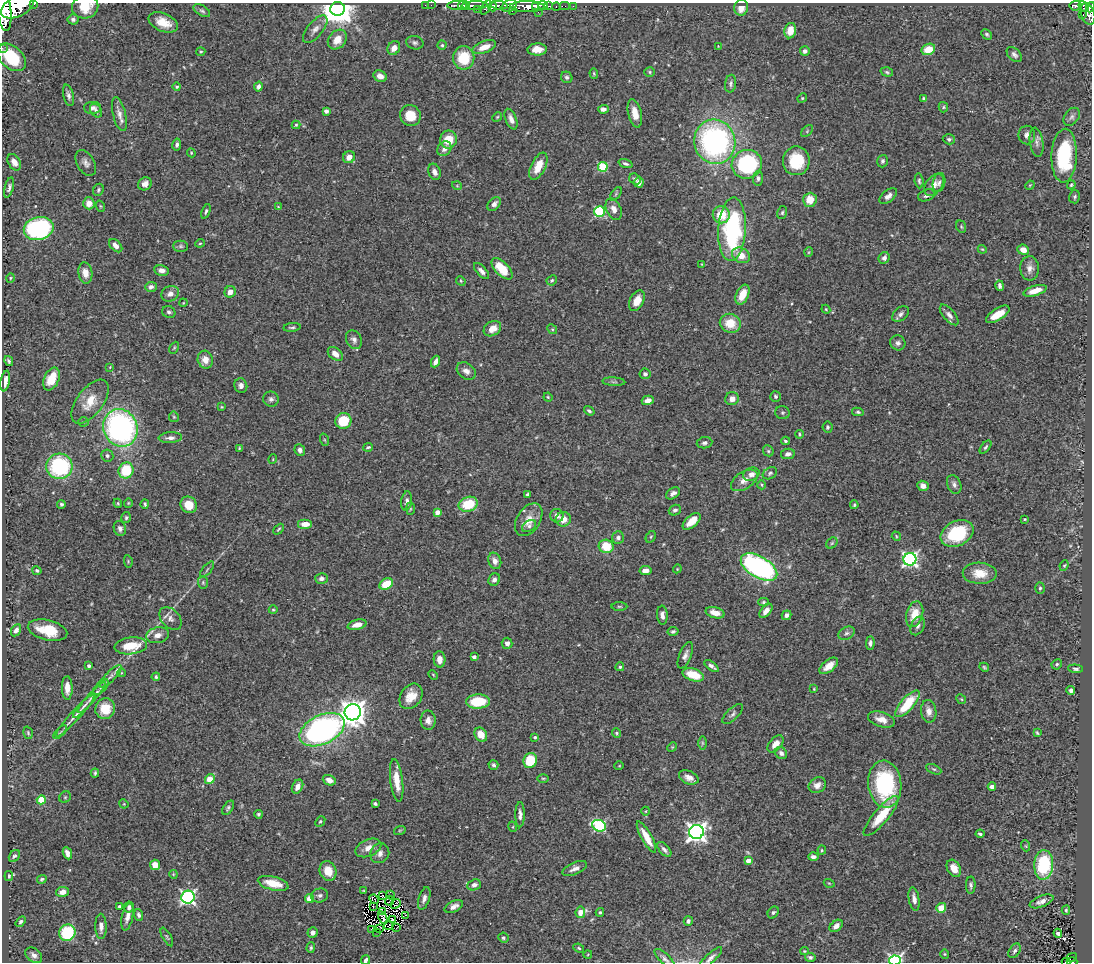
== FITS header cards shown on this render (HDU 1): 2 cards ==
NAXIS1  =                 1090
NAXIS2  =                  960

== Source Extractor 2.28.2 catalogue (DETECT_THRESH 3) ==
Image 1090 x 960 px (HDU 1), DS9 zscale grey, 1 PNG px = 1 image px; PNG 1094 x 964 px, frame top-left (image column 1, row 960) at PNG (2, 3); each listed source drawn as its Kron ellipse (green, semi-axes under 4 px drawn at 4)
Background 0.707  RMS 0.026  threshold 0.0773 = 3 sigma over >= 5 px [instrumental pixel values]
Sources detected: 423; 3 with non-positive FLUX_AUTO (blend fragments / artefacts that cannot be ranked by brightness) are neither listed nor drawn; the other 420 listed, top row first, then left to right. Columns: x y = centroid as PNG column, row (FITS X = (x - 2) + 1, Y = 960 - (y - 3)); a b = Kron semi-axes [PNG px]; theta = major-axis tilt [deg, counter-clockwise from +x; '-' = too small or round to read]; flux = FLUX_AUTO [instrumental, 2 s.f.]
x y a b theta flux
34 4 3 2 - 100
425 5 2 2 - 10
431 5 2 2 - 15
457 5 10 3 0 620
464 5 6 3 -6 620
474 5 13 3 3 860
499 5 8 4 -5 350
17 6 18 10 26 4900
509 6 8 5 29 450
527 6 17 5 0 2400
536 6 4 2 - 300
543 6 5 3 - 470
548 6 3 2 - 220
556 6 4 3 - 130
565 6 5 2 - 63
573 6 2 2 - 11
1075 6 6 4 5 220
85 7 13 11 12 37
486 7 8 4 61 170
493 7 5 4 - 360
1084 7 6 4 -50 200
1090 7 5 3 - 270
741 8 8 7 - 18
337 9 7 7 - 3700
477 9 3 2 - 63
4 10 21 7 -84 3900
202 11 9 5 -31 4.1
512 11 3 2 - 150
538 12 2 2 - 11
1088 14 11 7 -72 560
1083 15 3 2 - 61
73 19 5 5 - 5.1
163 22 15 9 -23 28
315 29 17 7 50 10
790 31 8 6 79 23
987 34 6 4 -45 2.9
337 39 11 8 49 20
415 43 8 6 -13 4.7
442 45 4 4 - 2.4
718 46 2 2 - 0.98
484 47 12 6 20 20
2 48 2 2 - 9.7
394 48 7 6 - 12
537 49 10 6 2 16
928 49 7 5 24 31
805 51 5 4 - 5.5
201 52 4 4 - 2
1014 55 9 5 -45 5.5
11 57 17 11 -43 78
464 58 12 10 -90 56
650 72 5 5 - 2.7
887 72 6 4 -19 2.8
594 73 5 4 - 2.3
380 76 7 5 -27 9.9
567 77 6 5 - 3.7
731 84 9 5 81 4.6
258 86 5 4 - 7.2
177 87 4 4 - 2.5
68 95 11 5 -77 6.5
802 98 5 4 - 2.1
924 99 4 3 - 3.8
943 107 5 4 - 2.3
93 108 8 6 2 6.3
603 109 5 4 - 6.2
96 111 7 5 -56 4.4
326 111 4 4 - 4.6
635 113 14 6 -77 20
119 114 17 6 -76 12
410 116 10 10 - 33
497 117 5 4 - 1.9
1072 117 10 7 53 6
511 119 11 5 -67 9.4
296 125 4 4 - 2
807 131 7 4 46 2.8
1027 135 9 8 - 8.2
448 139 9 8 - 36
949 139 6 5 - 3.6
715 142 22 20 -76 400
1037 142 15 6 -82 8.3
177 144 6 4 78 4.9
444 149 8 6 51 8
191 153 4 4 - 1.6
1064 156 27 12 88 130
349 157 6 5 - 13
796 161 14 13 - 67
882 161 6 5 - 3.7
14 162 9 6 -60 13
86 163 14 8 -59 8.8
626 164 7 4 -19 4.5
747 164 15 14 - 210
538 166 14 7 64 26
603 167 5 4 - 90
434 172 8 6 -69 8.1
758 178 7 5 87 4.3
635 179 6 5 - 4.6
919 181 7 4 -83 3.5
639 182 5 4 - 9.3
939 183 9 6 75 5.4
145 184 7 6 - 10
934 185 12 8 54 12
1030 185 5 4 - 1.7
1071 185 4 4 - 2.1
457 186 5 3 - 1.4
9 187 10 4 75 4.6
98 190 6 5 - 3.1
616 194 8 4 54 2.9
927 195 9 5 18 5.6
888 196 10 5 38 8.5
1075 197 6 5 - 3.5
810 200 7 6 - 25
89 203 6 5 - 16
494 204 8 5 48 7.6
100 206 6 3 -71 1.7
278 207 4 4 - 1.7
614 209 11 7 -64 14
206 211 7 4 69 3.5
600 212 5 5 - 170
782 213 6 5 - 3.1
721 215 8 8 - 36
961 227 6 4 -70 2.7
39 228 15 11 12 230
732 229 32 14 87 250
200 243 4 4 - 2
116 246 8 5 -45 12
181 246 7 5 -2 3.8
982 249 4 3 - 1.6
1023 250 6 5 - 14
809 252 5 3 - 1.3
741 255 9 7 -29 20
884 258 6 5 - 6.2
702 264 4 4 - 1.5
1030 268 12 9 -88 11
502 269 13 6 -46 42
162 270 7 5 -10 8.6
481 271 10 5 -48 6.9
85 273 11 7 -82 17
10 278 5 3 - 1.6
552 280 5 4 - 3
461 281 5 4 - 2.1
1000 286 5 4 - 5
151 287 6 5 - 6.4
1035 291 12 5 17 21
230 292 6 5 - 10
170 294 9 7 26 9.5
742 295 10 6 65 31
637 301 11 7 61 22
183 303 4 3 - 1.4
826 309 4 4 - 1.6
169 312 7 5 -24 4.3
900 314 9 6 41 6
998 314 13 6 32 27
949 315 12 6 -49 8.2
730 323 10 9 - 34
292 327 9 3 7 2.9
492 329 9 7 32 20
552 329 5 4 - 2.4
354 340 10 7 -62 6.9
898 343 8 7 - 5.8
174 348 6 4 65 2.1
335 354 8 5 -39 13
205 360 9 7 -75 19
9 361 5 3 - 3
436 362 6 3 64 9
110 367 4 3 - 1.3
466 371 10 7 -38 9
645 374 5 5 - 5.4
51 379 12 7 66 41
5 381 10 4 80 15
614 382 11 3 -3 3.7
241 386 7 6 - 7.6
776 396 5 5 - 3
548 397 4 4 - 2.1
271 399 8 7 - 5.4
732 399 7 6 - 11
648 400 6 4 15 11
90 402 26 13 53 37
222 407 4 4 - 1.6
589 411 5 4 - 3.4
858 412 6 4 -11 3.1
782 413 7 6 - 3.4
174 417 5 5 - 2.3
343 421 8 7 - 62
84 422 5 4 - 2.4
827 427 5 5 - 3.3
120 428 19 17 -66 450
799 434 4 3 - 2.1
170 438 12 5 2 7.4
325 440 6 4 -70 2.1
785 441 4 3 - 2.9
704 443 8 5 8 5.5
368 447 5 3 - 2.7
985 447 8 4 52 2.9
239 448 3 3 - 1.5
300 450 6 5 - 6.5
768 451 6 5 - 2.8
788 454 7 5 10 7.4
107 456 6 6 - 4.3
273 459 5 3 - 1.4
59 466 13 12 - 160
126 470 8 7 - 62
770 473 8 5 30 3.5
751 474 8 6 24 10
744 480 15 8 33 13
954 484 10 6 -66 6.7
762 485 4 3 - 1.6
923 486 5 5 - 8.5
673 493 8 5 34 7.2
527 494 3 3 - 2.8
407 501 9 5 84 6.6
118 503 4 4 - 2.3
128 503 4 4 - 1.8
61 504 4 4 - 2.9
145 504 4 3 - 2.6
468 504 9 7 18 60
189 505 9 8 - 26
854 505 4 3 - 2.4
410 509 6 3 90 2.1
675 510 6 5 - 4.4
437 512 4 4 - 13
557 516 7 6 - 9.8
126 518 5 5 - 3
563 519 7 7 - 19
1025 519 3 2 - 1.7
529 520 18 11 57 22
692 521 11 5 42 23
305 524 7 5 0 15
529 526 8 5 32 4.4
120 528 8 6 -72 5.3
279 529 6 3 48 2.4
957 533 17 12 25 91
896 536 5 3 - 1.8
651 537 6 4 60 2.6
618 538 6 6 - 5.9
832 543 6 5 - 2.7
606 546 7 6 - 42
910 559 6 6 - 460
128 561 6 4 -80 2
495 561 8 6 -70 10
1064 565 5 4 - 2.5
759 567 20 10 -31 410
677 569 4 3 - 1.5
207 570 10 3 51 2.9
37 571 5 4 - 3
645 571 6 4 10 12
980 573 17 10 -1 31
321 578 6 5 - 6.6
494 580 6 5 - 6.9
203 582 6 5 - 2.9
386 584 7 5 33 37
1040 588 5 5 - 3.2
764 602 5 4 - 2.8
619 606 8 3 0 2.2
273 610 4 4 - 1.9
766 611 8 5 52 11
715 613 10 5 -15 14
915 614 13 8 74 34
662 615 9 5 -87 8.5
786 615 5 4 - 5.4
170 619 13 9 -47 10
357 625 9 5 15 13
918 626 10 6 64 6.6
16 630 6 4 59 6.3
48 630 20 10 -13 42
673 631 5 4 - 3.1
846 633 9 6 30 5
158 635 11 8 13 14
507 643 5 5 - 7.2
870 643 6 4 89 5.5
131 646 16 8 6 48
685 655 14 6 68 8.4
474 657 4 3 - 6
439 659 8 6 -87 12
1057 664 5 4 - 3
89 666 3 3 - 3.7
712 666 8 4 -36 6.1
829 666 11 5 38 18
620 667 4 4 - 3
984 667 5 3 - 2.2
1075 669 7 4 -4 3.6
121 673 4 3 - 1.3
433 675 5 4 - 1.9
693 675 11 6 -18 45
110 676 15 5 46 8
156 677 4 3 - 2.7
101 687 10 5 44 6.4
67 688 11 5 -88 16
814 689 3 3 - 1.5
1071 691 4 3 - 4.1
411 696 14 10 55 26
92 697 20 4 48 9.6
961 699 5 4 - 1.9
478 701 12 7 2 60
907 704 17 6 48 65
84 705 16 4 48 5.9
105 709 10 10 - 37
929 711 11 7 -82 11
353 712 8 8 - 1900
733 714 13 6 43 5.7
75 716 28 5 48 15
881 719 14 7 -17 16
428 720 10 7 -88 10
322 730 24 14 26 480
60 732 9 3 45 3.4
28 733 6 4 -74 2.7
616 733 5 4 - 2.6
1037 733 4 2 - 2.2
481 735 7 6 - 23
535 737 3 3 - 2.6
702 743 7 4 -90 3.1
776 744 10 6 49 15
672 747 5 4 - 1.9
781 753 6 5 - 7.3
530 760 7 6 - 60
493 765 5 4 - 3.5
619 766 5 3 - 1.4
934 769 8 4 -25 2.9
95 773 4 3 - 2.8
689 777 10 6 -23 10
543 778 5 3 - 1.9
210 779 5 4 - 32
329 780 7 5 -22 13
397 780 21 6 -83 29
885 784 24 16 -84 170
817 785 9 7 32 9.6
298 787 7 5 62 13
992 787 4 4 - 9
65 797 6 5 - 2.6
41 800 4 4 - 58
124 804 5 4 - 1.7
375 804 4 3 - 3.3
228 808 8 4 56 3.5
646 811 4 3 - 1.4
258 814 4 4 - 2.9
520 815 12 4 90 7.7
881 816 25 7 50 53
320 821 6 4 49 2.5
599 826 7 5 -26 190
513 827 5 3 - 1.4
400 830 6 3 18 2
696 832 7 7 - 900
980 834 4 3 - 3.3
646 837 17 5 -61 27
1026 846 5 3 - 1.6
368 848 13 8 24 15
664 849 9 4 -48 5.7
822 850 4 4 - 2
67 853 6 4 -66 7.6
380 853 10 9 - 9.3
14 856 6 5 - 3.8
813 857 5 4 - 5.5
748 861 4 4 - 17
155 865 5 5 - 18
1044 865 15 9 87 130
954 868 9 6 -60 19
575 869 13 6 24 8.5
328 871 10 8 -66 28
173 874 4 3 - 1.5
9 876 5 4 - 3.5
42 879 5 4 - 3.1
273 883 16 6 -14 36
829 883 5 3 - 1.5
474 885 7 5 22 7.1
971 885 8 5 87 4.4
364 891 3 3 - 1.6
63 892 6 5 - 12
320 895 8 7 - 5.7
391 895 4 2 - 1.1
383 896 2 2 - 2.4
188 897 6 6 - 380
424 898 12 5 73 7
309 899 4 4 - 33
374 899 5 2 - 0.4
914 899 12 5 -80 9.4
389 901 5 2 - 0.8
1041 901 12 5 21 9.3
396 904 5 3 - 1.5
119 906 3 3 - 2.4
373 906 2 2 - 1.7
454 906 10 5 25 9.2
129 907 5 5 - 5.6
941 908 5 5 - 25
1066 910 4 4 - 2.3
382 911 4 2 - 1.1
580 912 6 5 - 18
600 912 4 3 - 2.7
773 912 6 5 - 3.8
139 915 6 4 -70 4.6
406 915 3 2 - 6.7
127 917 14 5 78 11
383 918 6 2 -64 0.47
392 919 4 2 - 0.32
688 921 5 4 - 4.2
20 922 6 4 56 3.5
101 926 13 5 -89 10
389 926 4 2 - 2.1
836 926 7 5 41 8.7
379 928 3 2 - 0.0082
396 928 4 2 - 4
371 929 3 2 - 1.2
376 932 2 2 - 1.4
67 933 8 8 - 110
313 933 5 5 - 8.6
1058 933 4 4 - 4.8
167 937 10 3 -61 2.7
503 938 5 5 - 3.7
311 948 5 4 - 2.5
579 948 5 4 - 2.5
804 951 4 3 - 1.5
1015 951 8 5 57 4.7
588 954 4 3 - 1.1
945 954 4 4 - 1.8
34 955 9 6 -39 8.2
810 957 5 4 - 4
1072 957 5 2 - 19
711 958 15 5 43 7.2
665 959 13 5 -44 5.7
366 960 5 4 - 5
895 960 6 5 - 350
1066 962 4 2 - 25
1072 962 5 2 - 74
At the frame edge (FLAGS 8, measured only in part): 12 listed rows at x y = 34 4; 17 6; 85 7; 1090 7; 4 10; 2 48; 711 958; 665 959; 366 960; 895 960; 1066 962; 1072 962
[3 non-positive-flux detections neither listed nor drawn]